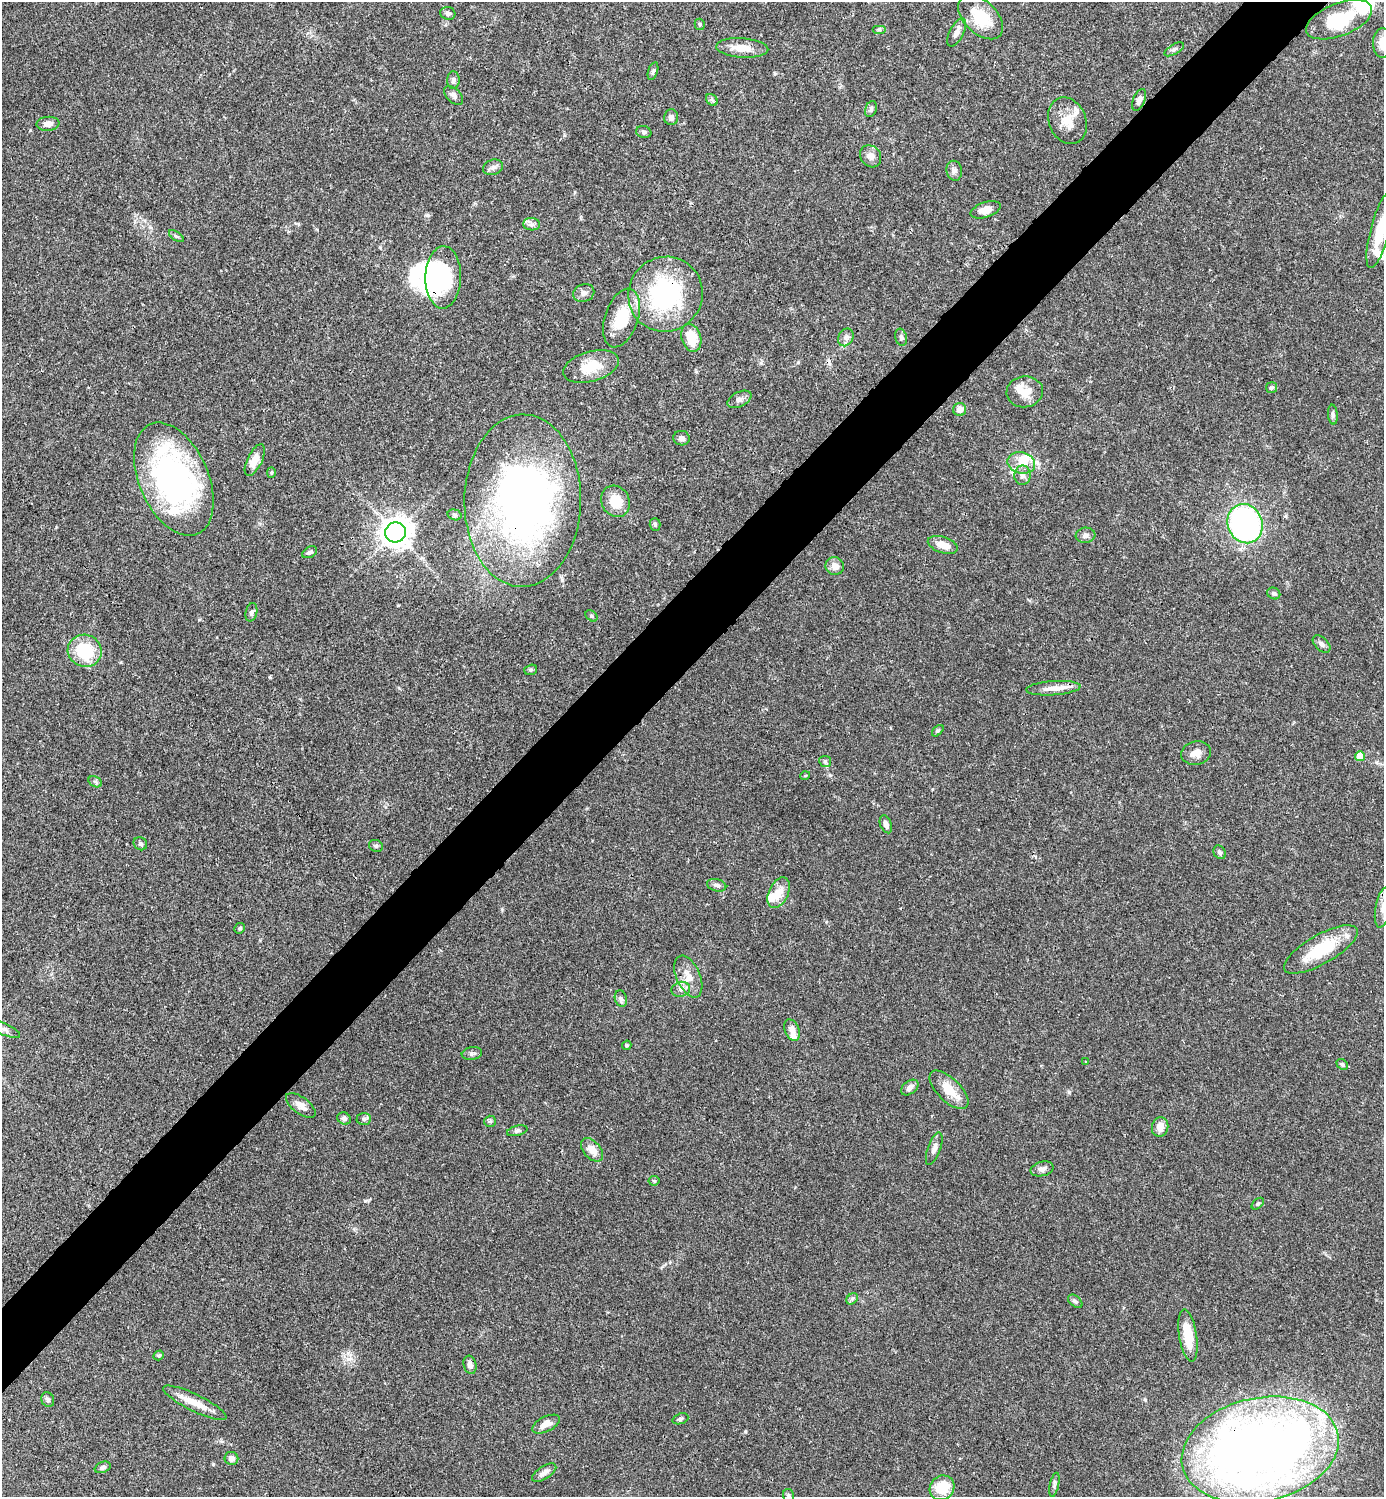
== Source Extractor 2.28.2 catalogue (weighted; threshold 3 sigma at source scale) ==
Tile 10 of 4 x 4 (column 2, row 3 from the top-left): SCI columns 1682-3063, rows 1497-2991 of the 5984 x 5985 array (HDU 1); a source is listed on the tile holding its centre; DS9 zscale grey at full resolution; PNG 1386 x 1499 px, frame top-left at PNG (2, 2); each listed source drawn as its Kron ellipse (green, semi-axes under 4 px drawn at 4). Shown black and unused: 5% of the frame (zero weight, under 3 of 4 exposures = <1% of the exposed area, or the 3 px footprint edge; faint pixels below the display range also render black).
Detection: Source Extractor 2.28.2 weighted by HDU 2 'WHT'; one run over the whole footprint, this tile lists its part. Background 0.0386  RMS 0.0026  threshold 0.0118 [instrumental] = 3 sigma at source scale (4.5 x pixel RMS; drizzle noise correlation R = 1.50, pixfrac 1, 0.05/0.05 arcsec/px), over >= 5 px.
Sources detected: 126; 4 inside a brighter object's white glare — neither listed nor drawn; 7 inside a brighter listed object's ellipse — not listed separately; the other 115 listed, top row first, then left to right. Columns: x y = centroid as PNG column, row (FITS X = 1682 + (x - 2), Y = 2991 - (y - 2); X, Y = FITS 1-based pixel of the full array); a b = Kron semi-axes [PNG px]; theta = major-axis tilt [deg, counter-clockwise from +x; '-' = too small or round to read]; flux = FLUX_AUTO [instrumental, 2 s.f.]
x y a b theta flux
448 13 8 6 -12 0.76
981 17 27 16 -44 8.6
1339 20 35 16 21 14
700 24 5 5 - 0.43
879 29 7 4 0 0.41
957 32 15 7 63 1.6
1383 43 15 9 88 3.6
742 48 26 9 -4 4.1
1174 49 11 5 30 0.73
653 71 9 4 71 0.57
453 80 9 6 86 0.91
454 95 11 6 -45 1
712 100 6 5 - 0.58
1139 100 11 6 67 1.5
871 109 8 5 68 0.68
671 117 8 7 - 1.1
1067 121 24 18 -68 4.9
48 124 11 7 6 1.8
644 132 8 6 -16 0.56
871 156 12 10 -53 1.6
493 167 10 7 18 1
954 171 10 8 -81 1
986 210 15 7 19 2.4
532 224 8 6 -1 0.84
1380 230 39 9 75 8.1
176 236 8 4 -35 0.48
443 277 31 18 88 18
584 293 11 8 22 1.2
665 294 38 37 - 34
621 318 30 16 71 9.3
846 337 9 7 59 0.99
901 337 8 6 -75 0.68
691 338 14 9 -73 6
591 367 28 15 16 6.9
1271 388 6 5 - 0.46
1025 392 18 15 7 4.1
739 399 13 7 26 1.1
960 409 6 6 - 2
1333 415 10 5 -85 0.75
681 438 8 7 - 0.95
255 460 17 7 64 2.7
1021 463 14 10 -13 3.4
271 472 5 4 - 0.35
1022 475 10 8 89 1.1
174 479 60 34 -66 70
523 501 86 58 89 130
616 501 16 14 -62 5.1
455 515 7 5 -16 0.53
655 524 6 5 - 0.44
1245 524 20 17 -67 59
396 532 10 10 - 330
1086 535 10 7 6 1.1
943 545 15 8 -18 2.8
310 552 8 5 29 0.64
835 566 9 9 - 1.9
1274 593 7 5 -29 0.59
251 612 9 5 76 0.77
591 616 7 5 -42 0.42
1322 644 10 6 -44 0.94
85 651 17 16 - 13
531 670 6 5 - 0.44
1053 688 27 7 4 2.8
938 731 7 4 45 0.4
1196 753 15 11 10 2.1
1360 756 5 5 - 3.9
825 761 6 5 - 0.48
805 776 5 3 - 0.23
95 782 7 5 -31 0.5
886 824 9 5 -68 1.2
140 844 7 6 - 0.62
376 846 7 6 - 0.54
1220 852 7 5 -57 0.68
717 885 10 6 -16 0.89
779 893 16 10 64 3.5
1383 907 21 8 79 2.4
240 928 5 5 - 0.44
1321 949 41 14 30 12
688 977 22 12 -66 3.7
681 989 9 7 14 1.2
621 999 8 6 -73 0.69
4 1029 18 6 -23 1.4
792 1030 11 7 -66 1.8
627 1045 5 4 - 0.39
472 1054 10 6 8 0.73
1086 1062 4 3 - 0.2
1342 1064 6 5 - 0.47
910 1088 10 6 38 1.4
949 1090 24 11 -44 5
301 1105 17 8 -37 1.9
344 1118 7 6 - 0.82
364 1119 7 6 - 0.62
490 1121 6 5 - 0.4
1160 1127 10 8 75 2.3
517 1131 10 5 14 0.63
934 1149 17 6 70 1.4
592 1150 14 8 -49 2.9
1042 1169 12 7 13 1.2
654 1181 5 5 - 0.33
1258 1204 7 4 44 0.43
852 1299 6 5 - 0.55
1075 1301 8 5 -40 0.61
1188 1336 26 9 -81 6.2
159 1355 5 4 - 0.44
470 1365 9 6 -75 1.1
48 1400 7 6 - 0.74
195 1403 35 8 -26 4.4
680 1419 8 5 20 0.55
546 1424 15 7 26 2.3
1260 1450 79 52 12 280
231 1458 7 6 - 1.3
103 1467 8 5 22 0.7
544 1473 14 6 33 1.5
1054 1485 12 4 78 0.71
942 1488 13 11 45 7.5
788 1496 7 5 -77 0.58
Overlapping masked pixels (flux is a lower limit): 4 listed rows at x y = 443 277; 665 294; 523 501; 1260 1450
Isophote crosses this tile's border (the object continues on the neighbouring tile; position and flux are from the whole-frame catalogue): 5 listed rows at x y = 1383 43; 1380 230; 1383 907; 4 1029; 788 1496
Unlisted compact peaks at least as high as the median listed source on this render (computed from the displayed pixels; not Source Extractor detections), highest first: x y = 1069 1092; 365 1201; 213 1464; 270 677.